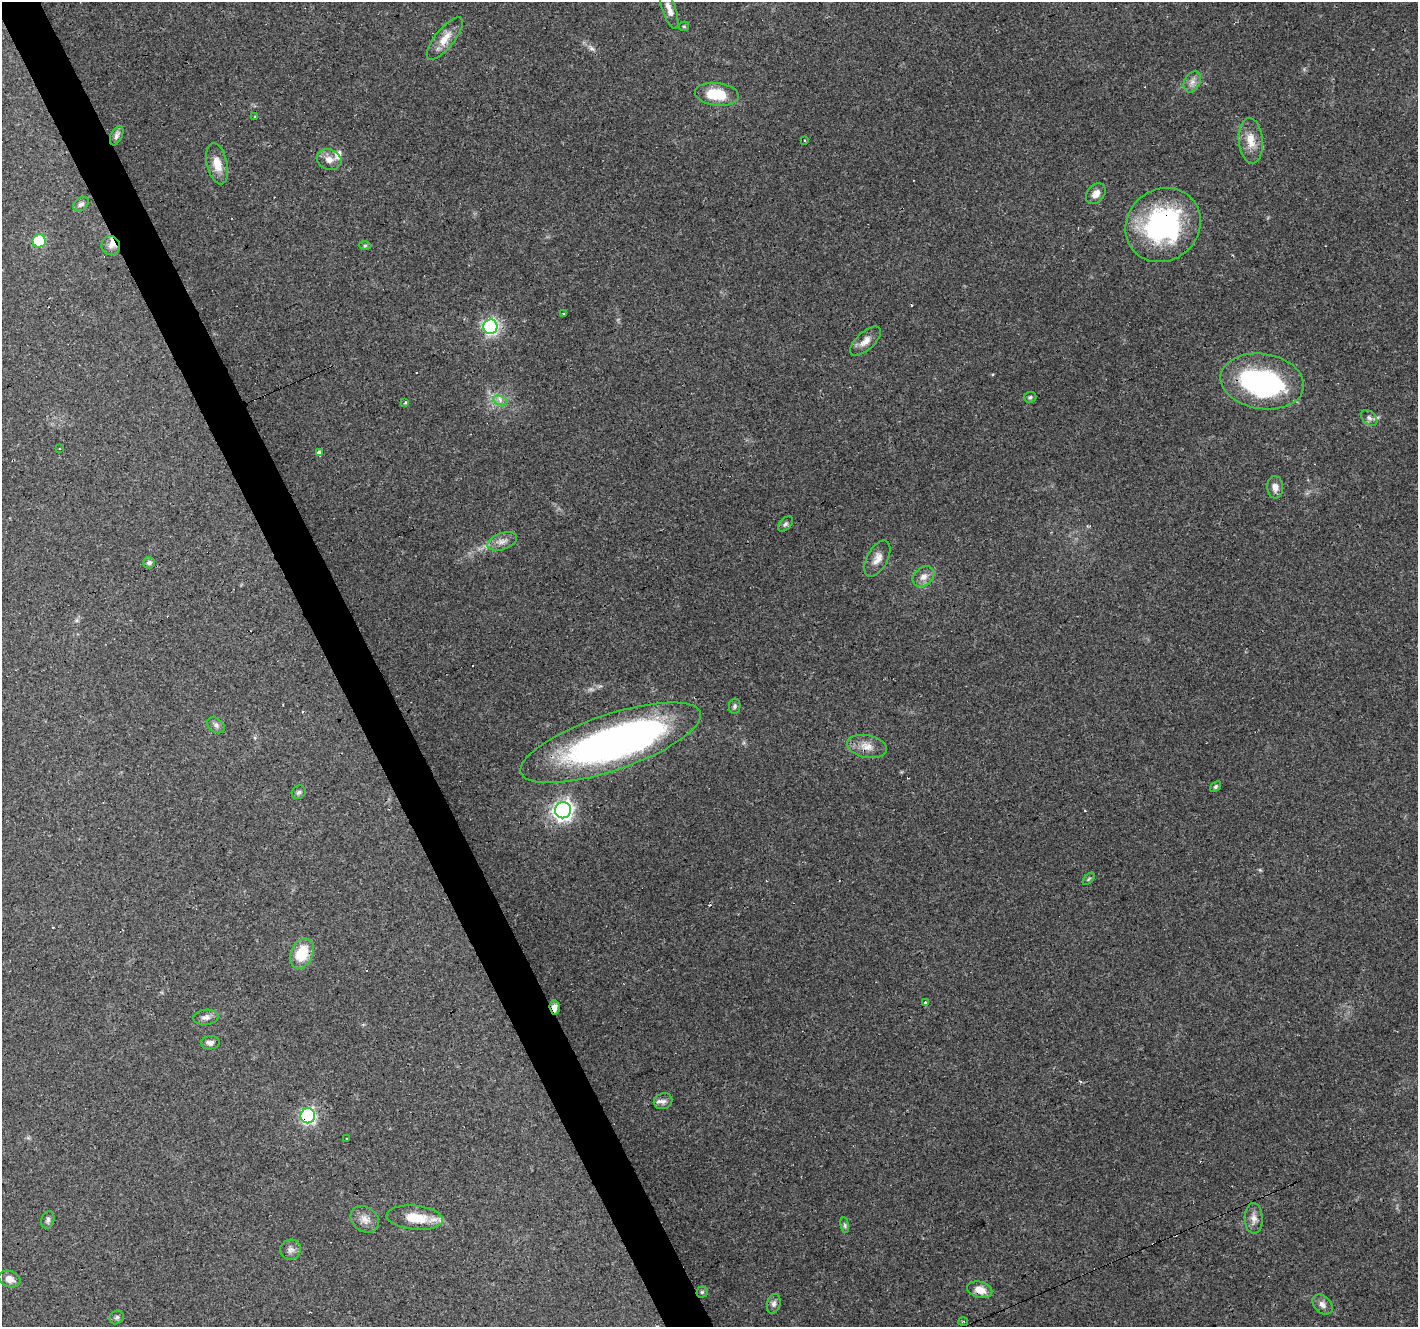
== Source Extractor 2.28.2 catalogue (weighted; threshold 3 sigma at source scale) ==
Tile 11 of 4 x 4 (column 3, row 3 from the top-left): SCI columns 2833-4248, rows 1412-2736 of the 5664 x 5529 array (HDU 1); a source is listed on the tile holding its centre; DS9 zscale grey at full resolution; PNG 1420 x 1329 px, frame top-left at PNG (2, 2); each listed source drawn as its Kron ellipse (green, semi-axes under 4 px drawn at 4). Shown black and unused: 3% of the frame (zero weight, under 3 of 4 exposures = <1% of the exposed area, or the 3 px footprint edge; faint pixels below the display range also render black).
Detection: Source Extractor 2.28.2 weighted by HDU 2 'WHT'; one run over the whole footprint, this tile lists its part. Background 0.117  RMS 0.0059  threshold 0.0265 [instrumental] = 3 sigma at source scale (4.5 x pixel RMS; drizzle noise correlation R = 1.50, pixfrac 1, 0.0396/0.0396 arcsec/px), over >= 5 px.
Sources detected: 78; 2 inside a brighter object's white glare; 10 cosmic-ray / hot-pixel residue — neither listed nor drawn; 4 inside a brighter listed object's ellipse — not listed separately; the other 62 listed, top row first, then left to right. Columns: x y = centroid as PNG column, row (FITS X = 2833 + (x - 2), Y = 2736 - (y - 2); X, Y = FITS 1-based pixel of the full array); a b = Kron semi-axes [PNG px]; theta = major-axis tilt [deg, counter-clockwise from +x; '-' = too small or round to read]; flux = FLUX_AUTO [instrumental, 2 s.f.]
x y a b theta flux
669 9 21 6 -71 4.5
684 26 5 4 - 0.7
445 39 26 9 51 8.2
1192 82 11 8 62 3.3
717 94 22 11 -6 19
255 116 3 3 - 1.4
117 136 10 5 65 1.9
805 140 3 3 - 0.85
1251 141 22 12 -85 9.1
329 160 12 10 -21 4.3
217 164 21 10 -76 7.6
1096 194 11 8 50 3.8
81 204 8 6 38 1.7
1163 225 39 35 39 94
39 241 6 6 - 40
111 245 9 9 - 3.7
365 245 6 4 1 0.85
563 314 3 3 - 2.3
490 327 7 7 - 140
865 341 19 9 43 4.9
1262 381 42 27 -9 100
1030 397 6 5 - 1.1
500 400 7 4 -18 1.9
405 403 3 3 - 1.1
1369 418 9 6 -44 1.8
59 449 3 2 - 0.54
319 453 3 3 - 74
1275 487 11 8 -87 3.5
785 524 9 5 46 1.4
502 541 15 8 19 4
877 559 19 10 61 5.3
149 563 6 5 - 1.8
923 577 12 9 39 4.3
735 706 7 5 80 1.3
216 725 10 7 -37 2
611 743 95 28 19 260
867 746 20 11 -12 6.8
1216 787 6 4 40 1
299 792 7 6 - 1.4
563 810 8 8 - 280
1089 879 7 3 45 0.7
302 953 16 11 65 19
925 1003 3 3 - 1.2
554 1007 7 5 -86 3.9
206 1017 13 7 7 2.9
210 1043 9 6 2 2.4
663 1101 9 7 23 2.2
308 1116 7 7 - 130
346 1138 3 2 - 0.81
415 1218 28 12 -5 16
1254 1218 15 9 -88 4.2
365 1219 15 12 -36 5.2
48 1220 9 6 72 1.7
845 1225 8 4 -82 0.98
290 1250 10 10 - 2.8
9 1279 11 8 -20 4
980 1290 13 8 -15 6.4
702 1292 5 5 - 0.87
774 1304 10 6 74 2.2
1322 1305 12 8 -44 3.2
117 1317 7 6 - 1.3
963 1321 5 3 - 0.63
Overlapping masked pixels (flux is a lower limit): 6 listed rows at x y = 1163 225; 490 327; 611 743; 554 1007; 308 1116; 980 1290